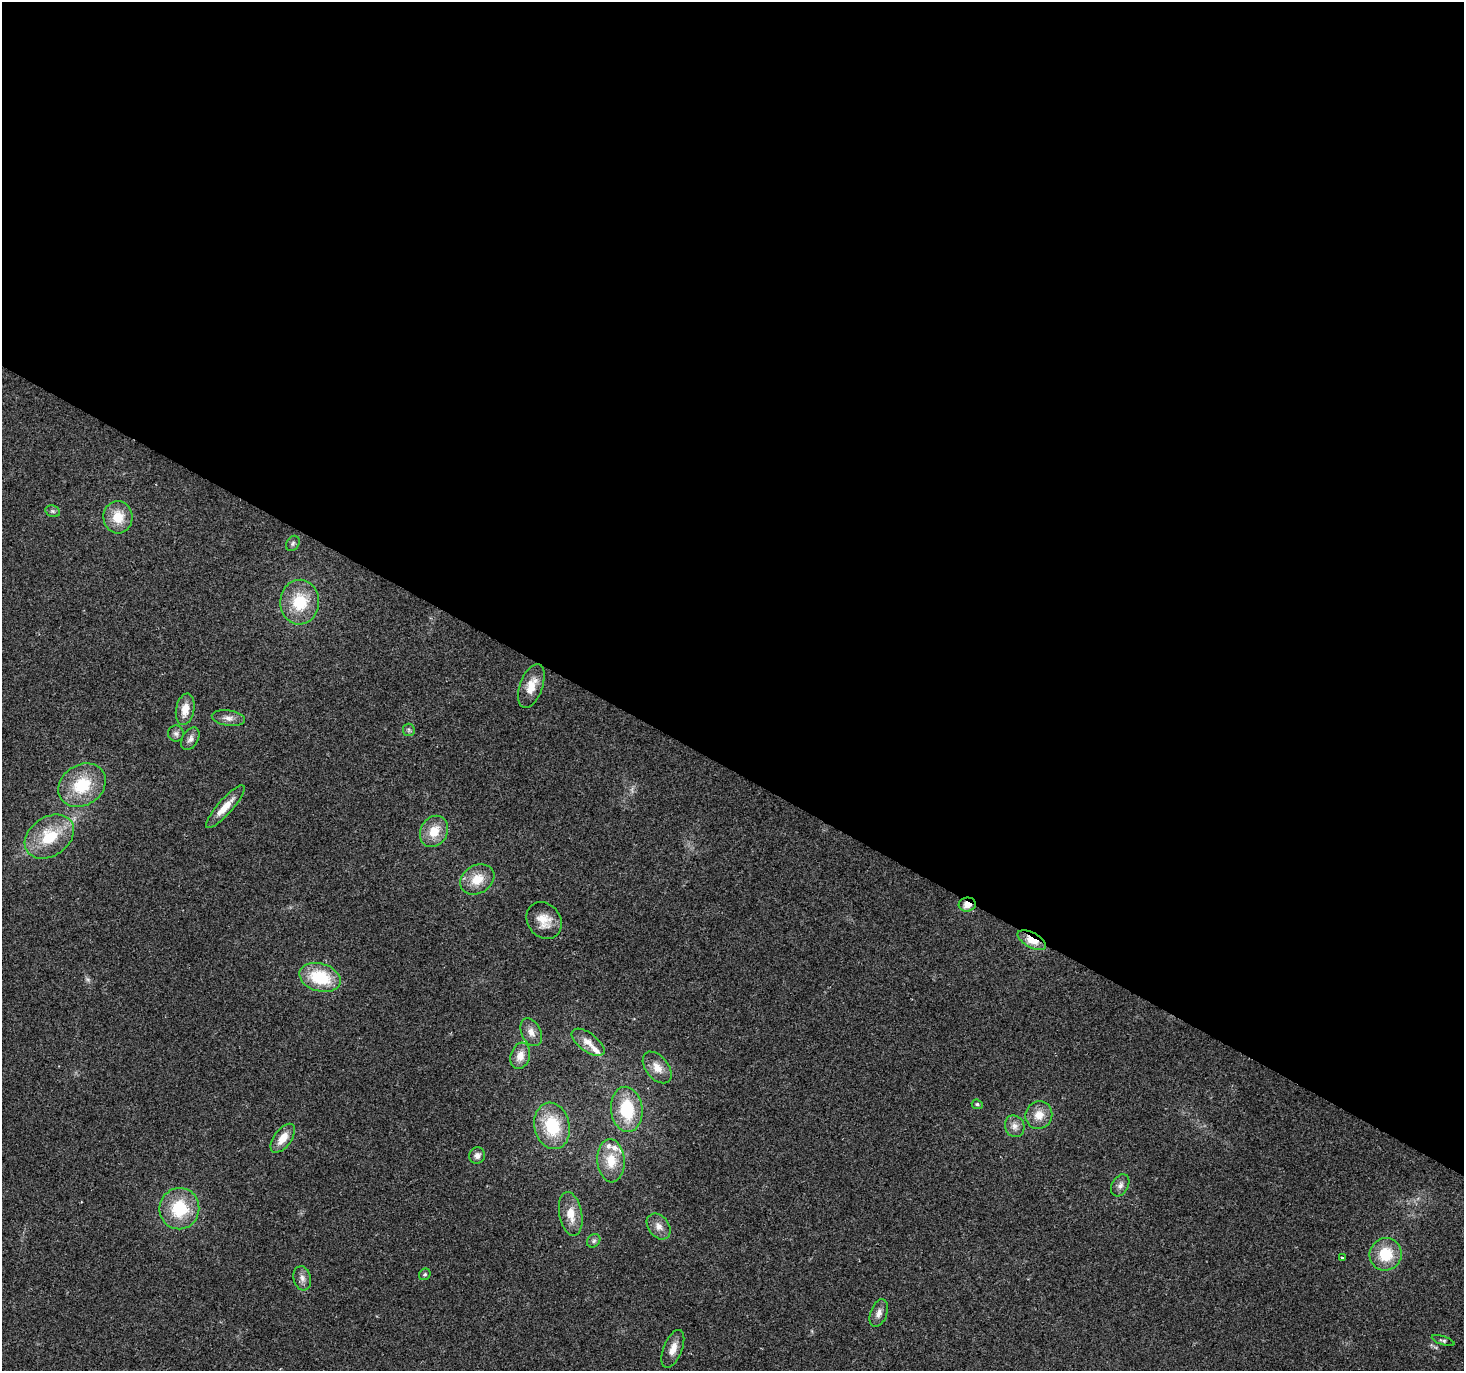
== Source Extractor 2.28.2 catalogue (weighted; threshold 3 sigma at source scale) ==
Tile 3 of 4 x 4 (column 3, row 1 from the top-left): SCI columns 2923-4384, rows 4301-5669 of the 5851 x 5929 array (HDU 1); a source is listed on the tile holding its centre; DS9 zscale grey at full resolution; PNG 1466 x 1373 px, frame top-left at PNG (2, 2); each listed source drawn as its Kron ellipse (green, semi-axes under 4 px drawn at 4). Shown black and unused: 56% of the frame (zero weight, under 2 of 3 exposures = <1% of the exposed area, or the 3 px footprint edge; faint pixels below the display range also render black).
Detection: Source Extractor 2.28.2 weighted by HDU 2 'WHT'; one run over the whole footprint, this tile lists its part. Background 0.1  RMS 0.0076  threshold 0.0341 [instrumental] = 3 sigma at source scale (4.5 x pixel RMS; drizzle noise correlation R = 1.50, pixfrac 1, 0.0396/0.0396 arcsec/px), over >= 5 px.
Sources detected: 48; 1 too faint to see at this stretch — neither listed nor drawn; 4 inside a brighter listed object's ellipse — not listed separately; the other 43 listed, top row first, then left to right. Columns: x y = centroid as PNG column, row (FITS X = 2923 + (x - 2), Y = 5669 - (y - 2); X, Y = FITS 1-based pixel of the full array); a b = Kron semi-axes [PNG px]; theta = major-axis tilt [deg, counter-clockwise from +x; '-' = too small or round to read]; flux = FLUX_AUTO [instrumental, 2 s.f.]
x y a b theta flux
53 511 7 5 -21 1.7
118 517 16 14 -85 16
293 543 8 6 59 1.9
300 602 22 19 88 30
531 686 23 11 70 12
185 709 16 9 79 10
228 718 17 7 -8 4.9
409 730 6 5 - 1.6
176 734 8 8 - 2.5
190 739 12 8 60 3.7
82 785 25 20 34 33
225 807 28 7 48 11
434 831 16 13 59 14
49 837 27 19 35 33
477 879 18 14 31 15
967 905 8 7 - 7.2
544 921 20 16 -51 12
1032 940 16 7 -28 13
320 977 21 14 -17 35
531 1032 15 9 -65 5.9
588 1042 19 9 -36 7.8
520 1056 13 9 72 8.4
657 1067 18 11 -51 9
977 1104 5 4 - 1.5
627 1109 23 15 -83 35
1039 1115 14 13 - 10
552 1126 23 17 -78 34
1015 1126 11 9 -67 4.8
283 1138 16 9 54 10
477 1156 8 8 - 3.6
611 1161 21 13 -86 15
1120 1185 12 8 60 3.7
179 1209 21 20 - 35
571 1214 22 11 -79 12
659 1226 14 10 -53 6.2
594 1241 7 6 - 1.9
1386 1254 16 16 - 24
1342 1258 3 3 - 1.5
425 1274 6 5 - 1.5
302 1278 12 8 -75 4.1
879 1313 14 8 69 4.7
1443 1341 12 4 -19 1.6
673 1349 20 9 68 7.5
Overlapping masked pixels (flux is a lower limit): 2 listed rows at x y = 967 905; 1032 940